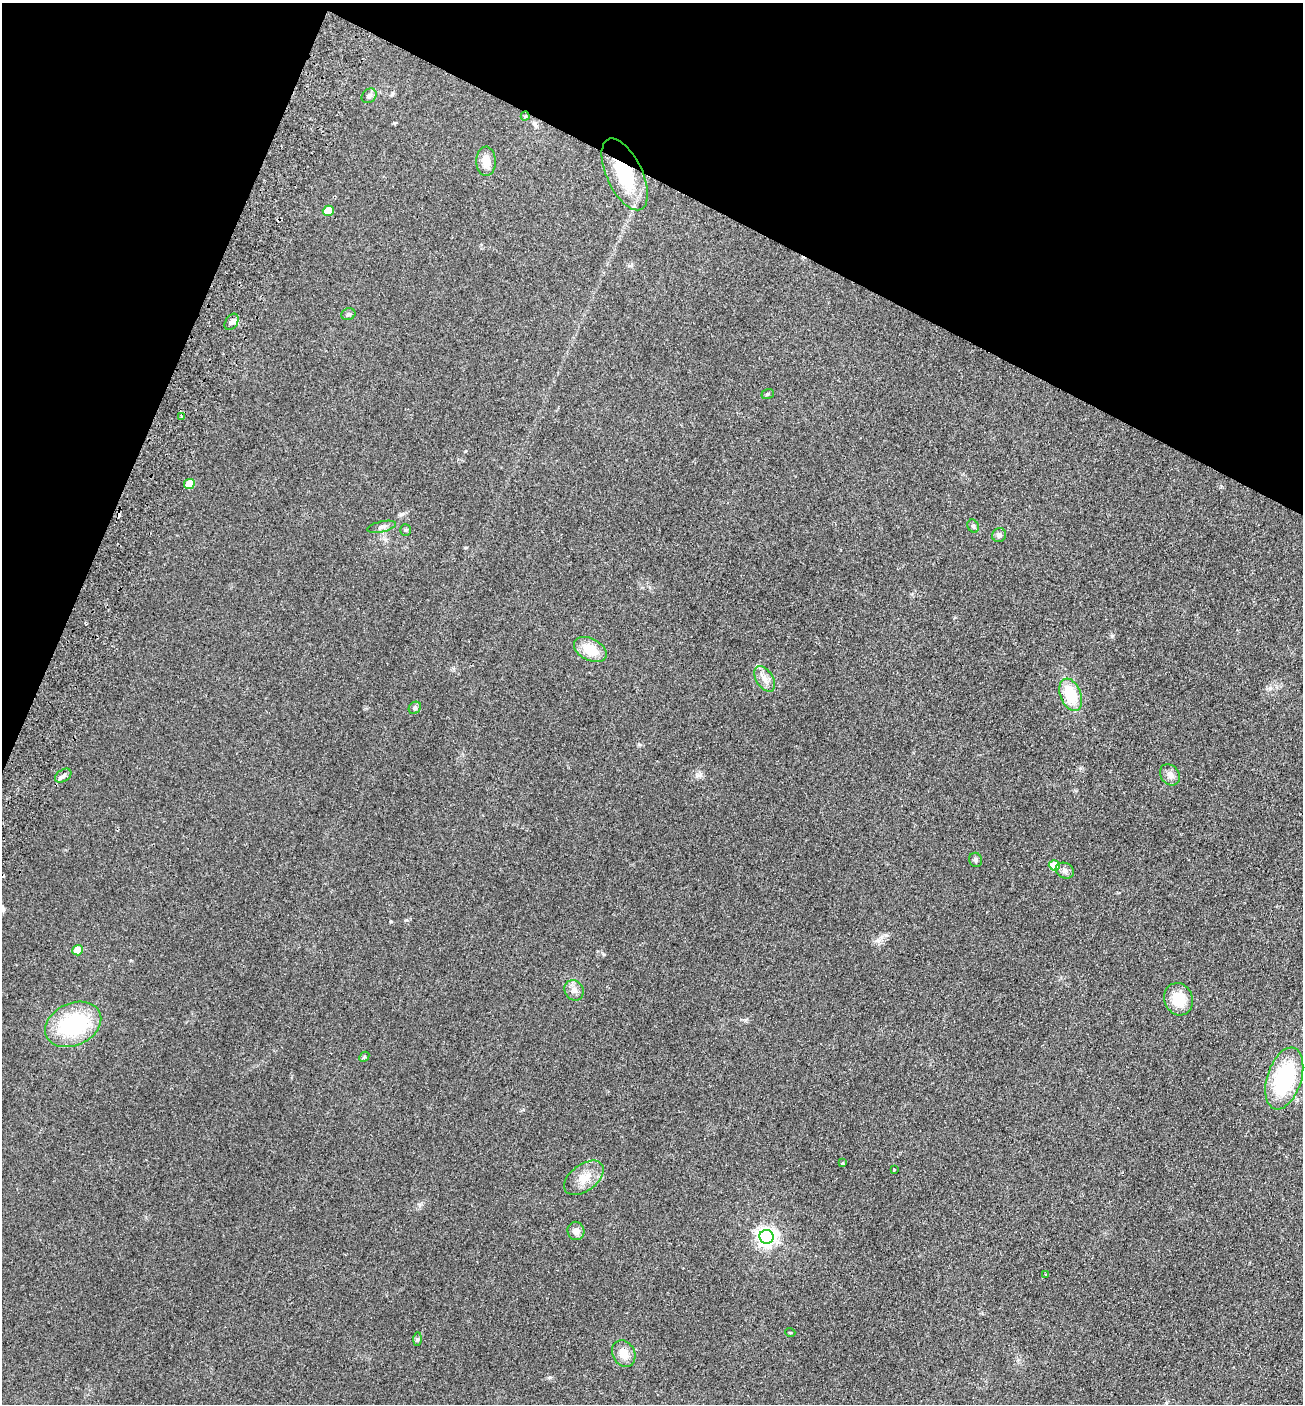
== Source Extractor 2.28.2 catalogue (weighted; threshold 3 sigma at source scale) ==
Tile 2 of 4 x 4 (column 2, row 1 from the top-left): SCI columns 1497-2797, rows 4234-5635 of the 5727 x 5663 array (HDU 1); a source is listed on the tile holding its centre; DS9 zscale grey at full resolution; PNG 1305 x 1406 px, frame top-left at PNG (2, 3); each listed source drawn as its Kron ellipse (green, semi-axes under 4 px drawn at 4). Shown black and unused: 21% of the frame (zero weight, under 2 of 3 exposures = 3% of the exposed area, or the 3 px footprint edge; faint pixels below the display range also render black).
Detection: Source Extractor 2.28.2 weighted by HDU 2 'WHT'; one run over the whole footprint, this tile lists its part. Background 0.111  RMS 0.0093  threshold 0.042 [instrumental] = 3 sigma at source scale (4.5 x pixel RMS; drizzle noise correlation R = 1.50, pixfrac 1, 0.05/0.05 arcsec/px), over >= 5 px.
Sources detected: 41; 3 cosmic-ray / hot-pixel residue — neither listed nor drawn; the other 38 listed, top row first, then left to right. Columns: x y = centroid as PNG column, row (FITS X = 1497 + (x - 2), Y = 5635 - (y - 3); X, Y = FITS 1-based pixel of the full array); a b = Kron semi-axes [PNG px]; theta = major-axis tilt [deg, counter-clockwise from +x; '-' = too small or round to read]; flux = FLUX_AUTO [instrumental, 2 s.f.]
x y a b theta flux
369 96 8 6 43 3
525 116 4 4 - 0.92
486 161 14 10 -88 9.6
625 174 39 17 -65 47
328 211 5 5 - 14
348 314 7 6 - 2.1
232 322 9 6 57 3.1
768 394 6 5 - 1.4
181 416 4 2 - 0.83
189 484 5 5 - 20
973 526 7 5 -63 1.7
382 527 15 5 13 3.3
405 530 5 5 - 1.3
999 535 7 7 - 2.9
590 649 17 11 -28 19
765 679 14 8 -58 6.8
1071 695 17 10 -69 30
415 708 7 5 45 1.7
1170 775 11 9 -52 5
63 776 9 6 34 3.1
976 860 7 6 - 2.1
1054 865 5 5 - 28
1065 871 9 7 -24 3.5
78 950 5 5 - 15
574 990 10 9 - 5
1179 999 16 14 -68 20
73 1024 29 21 25 78
364 1057 6 4 46 1.1
1284 1078 32 17 72 79
842 1163 4 3 - 0.99
894 1169 3 3 - 1.8
584 1178 23 13 37 13
576 1231 9 8 - 5.4
766 1237 7 7 - 410
1046 1275 3 2 - 0.67
790 1332 5 3 - 0.75
418 1339 7 4 89 1.4
624 1354 14 11 -63 10
Overlapping masked pixels (flux is a lower limit): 1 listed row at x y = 625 174
Unlisted compact peaks at least as high as the median listed source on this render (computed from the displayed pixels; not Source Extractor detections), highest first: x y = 1112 636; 550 1377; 745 1020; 697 775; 406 920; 604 954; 639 744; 1270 688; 391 921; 419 1204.